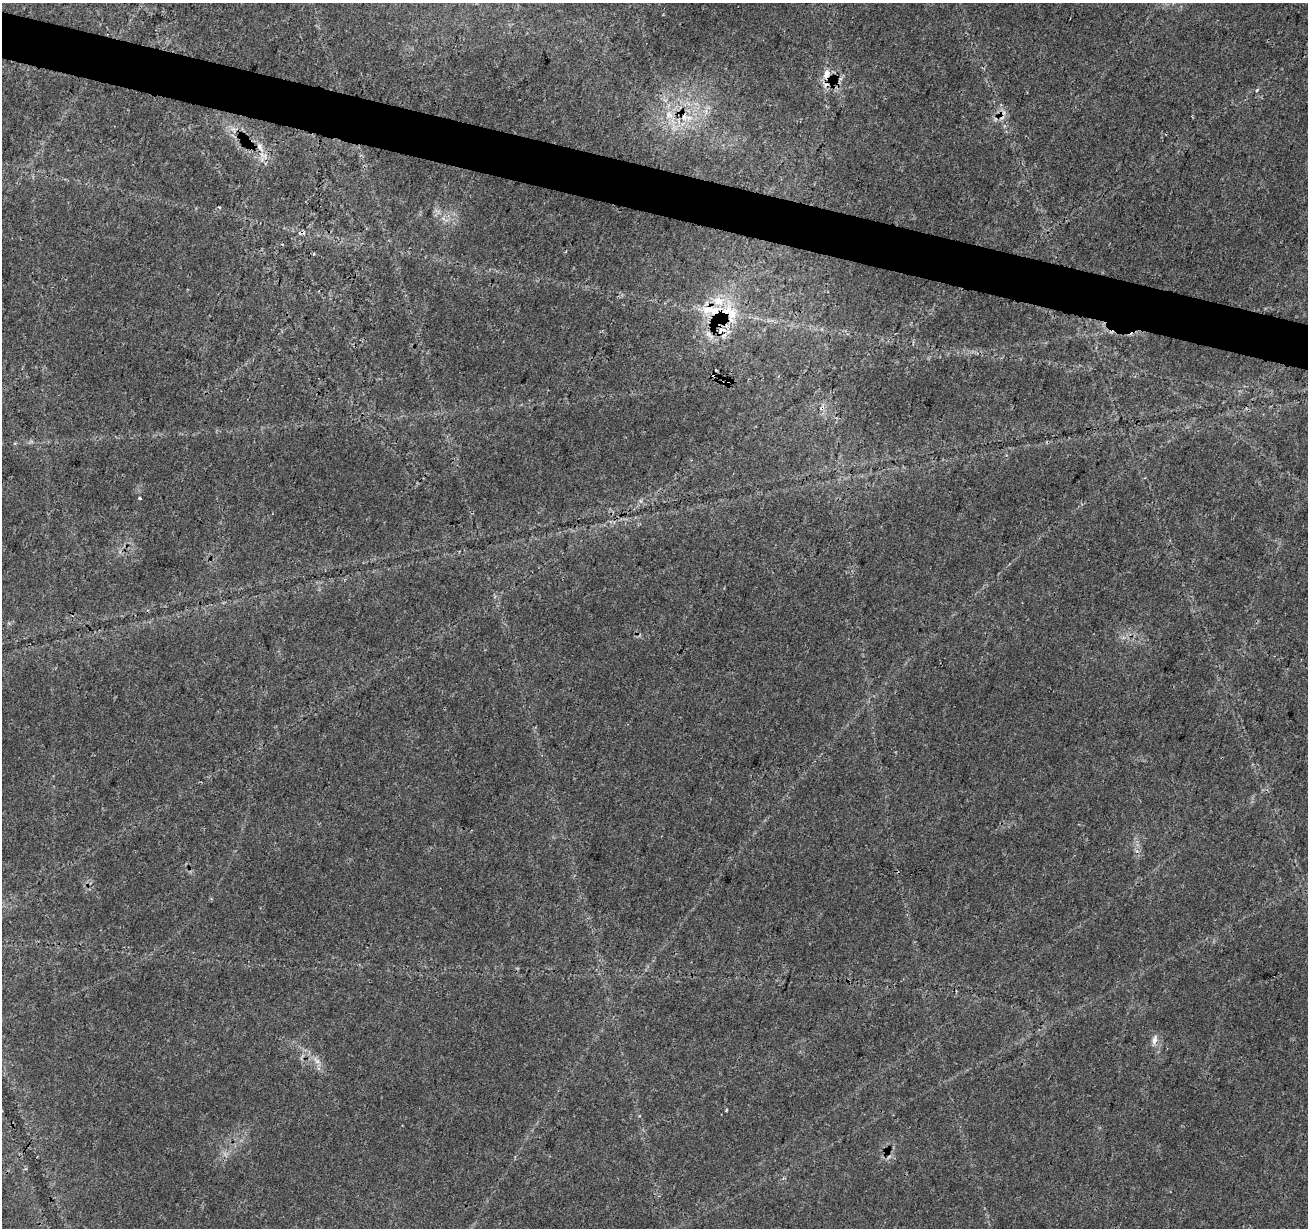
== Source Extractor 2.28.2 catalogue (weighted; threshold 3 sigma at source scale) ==
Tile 11 of 4 x 4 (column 3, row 3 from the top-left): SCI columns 2624-3929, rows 1510-2735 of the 5237 x 5409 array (HDU 1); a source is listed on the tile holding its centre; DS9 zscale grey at full resolution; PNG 1310 x 1230 px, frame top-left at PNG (2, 3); no overlay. Shown black and unused: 4% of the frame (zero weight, under 3 of 4 exposures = <1% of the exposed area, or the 3 px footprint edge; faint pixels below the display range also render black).
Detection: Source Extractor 2.28.2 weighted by HDU 2 'WHT'; one run over the whole footprint, this tile lists its part. Background 0.0274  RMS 0.0023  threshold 0.0105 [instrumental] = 3 sigma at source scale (4.5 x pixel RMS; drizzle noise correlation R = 1.50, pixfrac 1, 0.0396/0.0396 arcsec/px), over >= 5 px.
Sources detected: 21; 1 too faint to see at this stretch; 3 cosmic-ray / hot-pixel residue — not listed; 5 inside a brighter listed object's ellipse — not listed separately; the other 12 listed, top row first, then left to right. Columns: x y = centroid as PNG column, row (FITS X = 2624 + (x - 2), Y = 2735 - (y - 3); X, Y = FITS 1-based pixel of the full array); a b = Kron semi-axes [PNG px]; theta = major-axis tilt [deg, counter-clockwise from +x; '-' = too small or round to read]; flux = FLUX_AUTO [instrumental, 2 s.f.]
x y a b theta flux
826 75 16 9 83 2.3
1004 112 7 4 -71 0.7
669 115 10 9 - 2.1
684 117 13 6 -74 1.9
233 129 10 5 -55 0.89
260 147 14 8 -66 2
219 207 3 3 - 0.46
725 312 59 15 52 13
729 381 5 4 - 1.5
140 498 3 3 - 0.6
1154 1040 15 6 73 1.3
317 1060 13 6 -50 1.5
Overlapping masked pixels (flux is a lower limit): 4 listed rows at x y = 826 75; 260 147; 725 312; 729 381
Unlisted compact peaks at least as high as the median listed source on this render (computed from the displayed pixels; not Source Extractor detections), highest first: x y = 1257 90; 726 1110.